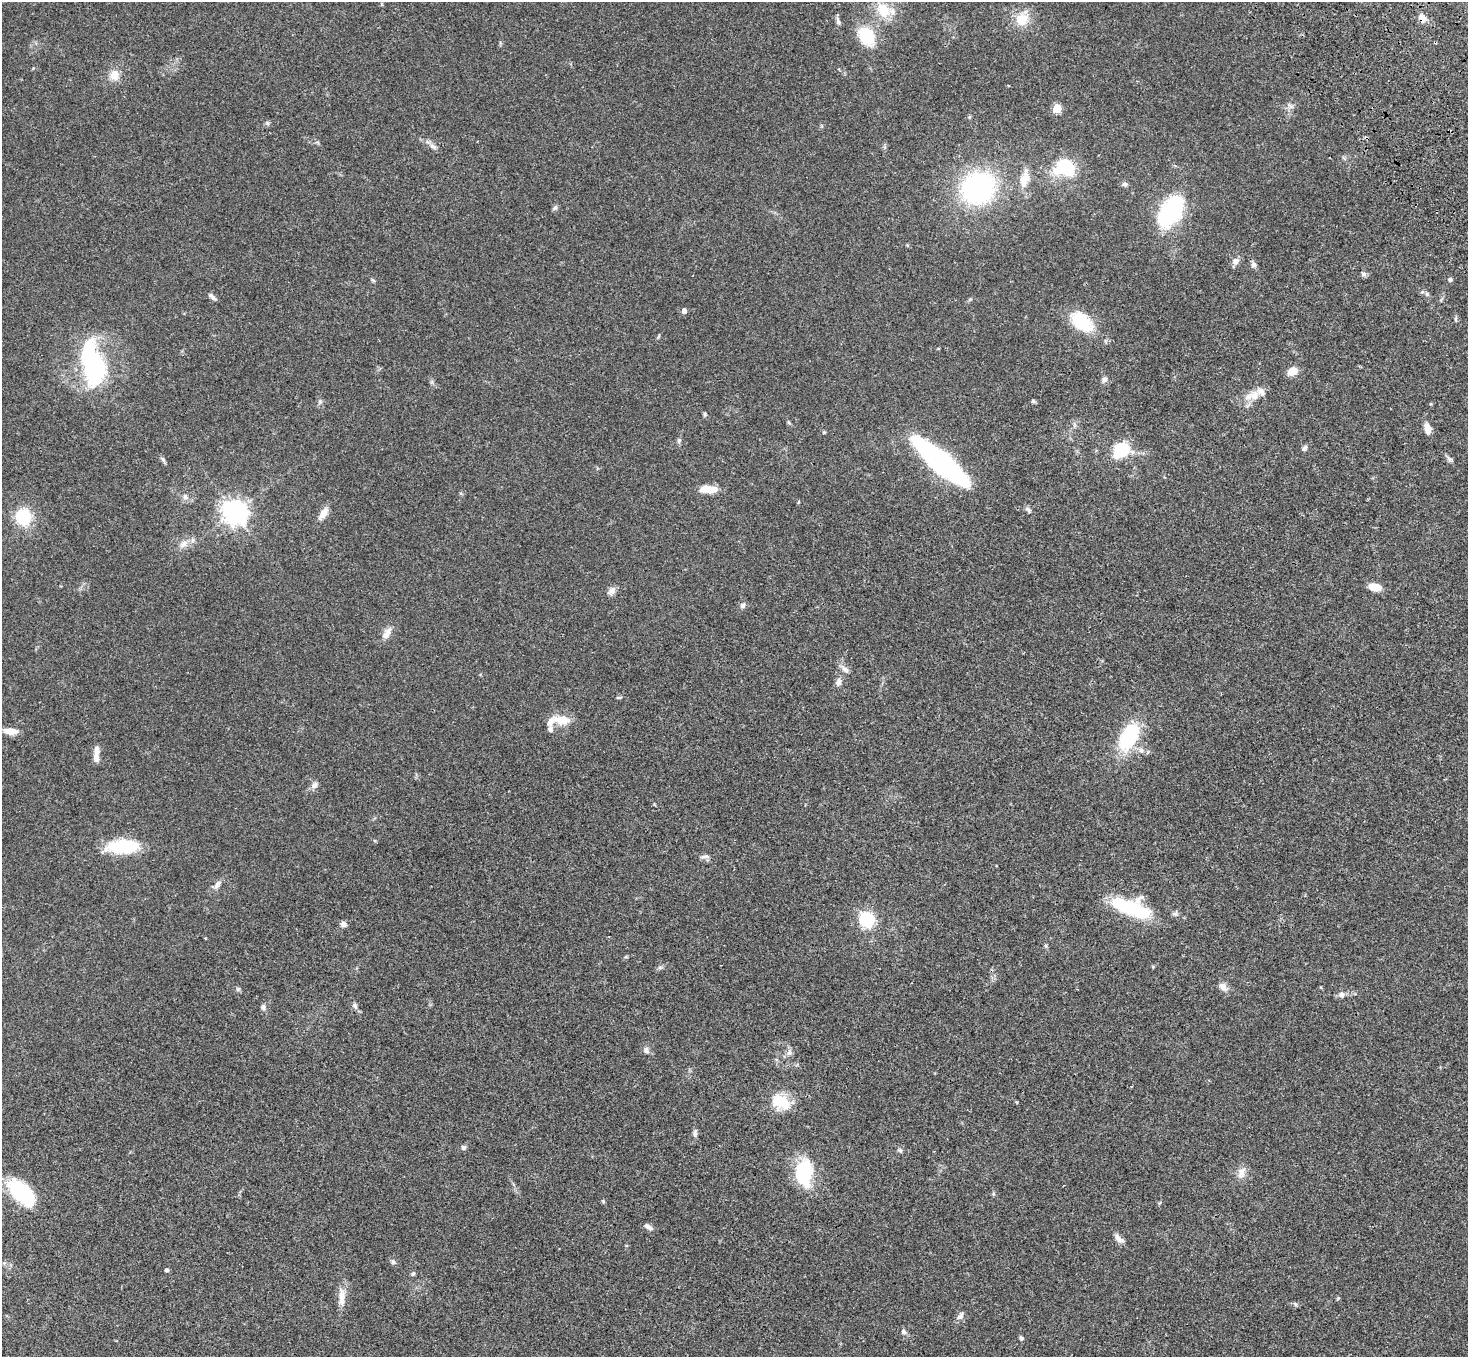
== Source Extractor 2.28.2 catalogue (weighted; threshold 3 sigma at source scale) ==
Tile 10 of 4 x 4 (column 2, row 3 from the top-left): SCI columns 1573-3038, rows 1733-3087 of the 6075 x 6036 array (HDU 1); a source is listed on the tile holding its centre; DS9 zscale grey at full resolution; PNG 1470 x 1359 px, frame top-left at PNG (2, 2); no overlay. Shown black and unused: <1% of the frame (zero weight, under 3 of 4 exposures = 6% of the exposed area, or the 3 px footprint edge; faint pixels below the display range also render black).
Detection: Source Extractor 2.28.2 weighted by HDU 2 'WHT'; one run over the whole footprint, this tile lists its part. Background 0.0482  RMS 0.0054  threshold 0.0243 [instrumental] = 3 sigma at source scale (4.5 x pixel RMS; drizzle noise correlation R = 1.50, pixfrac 1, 0.05/0.05 arcsec/px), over >= 5 px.
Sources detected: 102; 1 inside a brighter object's white glare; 1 cosmic-ray / hot-pixel residue — not listed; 3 inside a brighter listed object's ellipse — not listed separately; the other 97 listed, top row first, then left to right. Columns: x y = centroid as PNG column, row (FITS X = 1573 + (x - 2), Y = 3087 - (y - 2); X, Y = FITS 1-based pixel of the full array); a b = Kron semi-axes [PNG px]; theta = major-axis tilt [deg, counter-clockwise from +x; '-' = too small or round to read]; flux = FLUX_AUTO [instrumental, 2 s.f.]
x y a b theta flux
883 10 26 18 -49 13
1422 18 9 7 -50 3.9
1022 19 19 16 22 10
838 22 10 5 -66 1.4
866 36 24 17 -55 19
114 75 12 11 - 5.9
1057 108 5 5 - 20
969 117 6 4 89 0.59
433 146 11 6 -26 2
1065 168 19 15 -6 29
1024 179 26 11 78 7.6
1125 184 7 6 - 1.2
978 188 26 23 28 100
555 208 8 5 62 1.1
1171 212 30 18 59 58
1235 261 8 7 - 2.9
1254 264 7 7 - 1.8
1364 274 8 6 0 1.3
373 280 7 4 -44 0.72
1450 280 6 5 - 1.1
1427 294 6 6 - 1
212 297 11 5 -43 1.6
684 311 5 5 - 2.2
1456 319 7 4 -90 0.78
1082 322 33 20 -40 21
658 336 7 3 71 0.63
938 349 4 3 - 0.42
94 364 44 27 -77 67
1292 371 11 8 21 5.8
1104 379 8 6 43 1.7
1255 395 15 12 67 6
1033 401 6 5 - 0.83
705 414 6 5 - 0.79
789 422 6 4 -45 0.69
1428 429 11 7 -81 4.4
824 432 5 4 - 0.57
679 440 7 5 69 1
1304 448 8 6 54 1.3
1121 450 10 8 44 36
1450 459 10 5 -32 1.4
163 460 10 5 -57 1.2
942 462 61 14 -41 120
708 489 20 8 -2 8.1
185 497 9 7 -56 2.1
1028 510 11 5 -44 1.3
235 512 8 8 - 470
323 513 16 8 57 4.7
23 517 17 14 -68 22
183 544 14 8 41 3.8
1375 587 14 8 -9 6
612 591 13 8 54 2.4
742 606 7 7 - 1.5
387 633 19 9 56 3.9
845 669 14 6 -40 2.5
838 682 12 7 70 2.2
618 698 7 3 0 0.62
563 720 22 12 3 7.8
10 731 14 7 -5 6.7
1129 737 27 15 61 40
1141 750 8 7 - 2.3
96 755 20 6 86 4.4
314 785 9 8 - 2.3
123 846 34 13 3 29
707 856 9 5 -5 1.6
217 884 14 7 48 2.4
1132 908 48 18 -20 35
867 920 7 6 - 80
343 924 9 8 - 1.7
1046 946 6 4 -71 0.71
660 967 7 4 1 0.98
1223 987 14 9 -41 2.9
238 989 6 6 - 0.91
1341 995 7 7 - 2.1
355 1006 9 6 -63 1.5
263 1007 8 7 - 1.7
646 1050 9 7 -70 1.9
789 1053 9 6 74 1.9
780 1102 26 18 -23 14
695 1134 9 6 -88 1.5
463 1147 7 6 - 1.1
900 1150 7 5 -53 0.95
804 1173 32 19 89 27
1241 1173 18 10 72 4.1
22 1193 36 18 -44 30
993 1194 6 4 48 0.68
603 1201 6 4 -67 0.65
648 1227 13 5 -36 1.9
1118 1238 14 7 -46 2.8
393 1262 8 6 -74 1.1
4 1263 5 5 - 0.92
167 1270 4 4 - 1.3
413 1274 7 5 50 0.81
342 1298 26 9 89 5.8
1295 1304 6 4 -71 0.65
960 1316 12 7 53 2.1
904 1332 8 6 -44 1.8
1021 1338 5 4 - 1.2
Overlapping masked pixels (flux is a lower limit): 1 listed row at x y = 1422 18
Isophote crosses this tile's border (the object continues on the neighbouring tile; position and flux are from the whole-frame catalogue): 1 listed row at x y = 883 10
Unlisted compact peaks at least as high as the median listed source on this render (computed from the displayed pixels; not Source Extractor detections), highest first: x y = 267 123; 320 401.